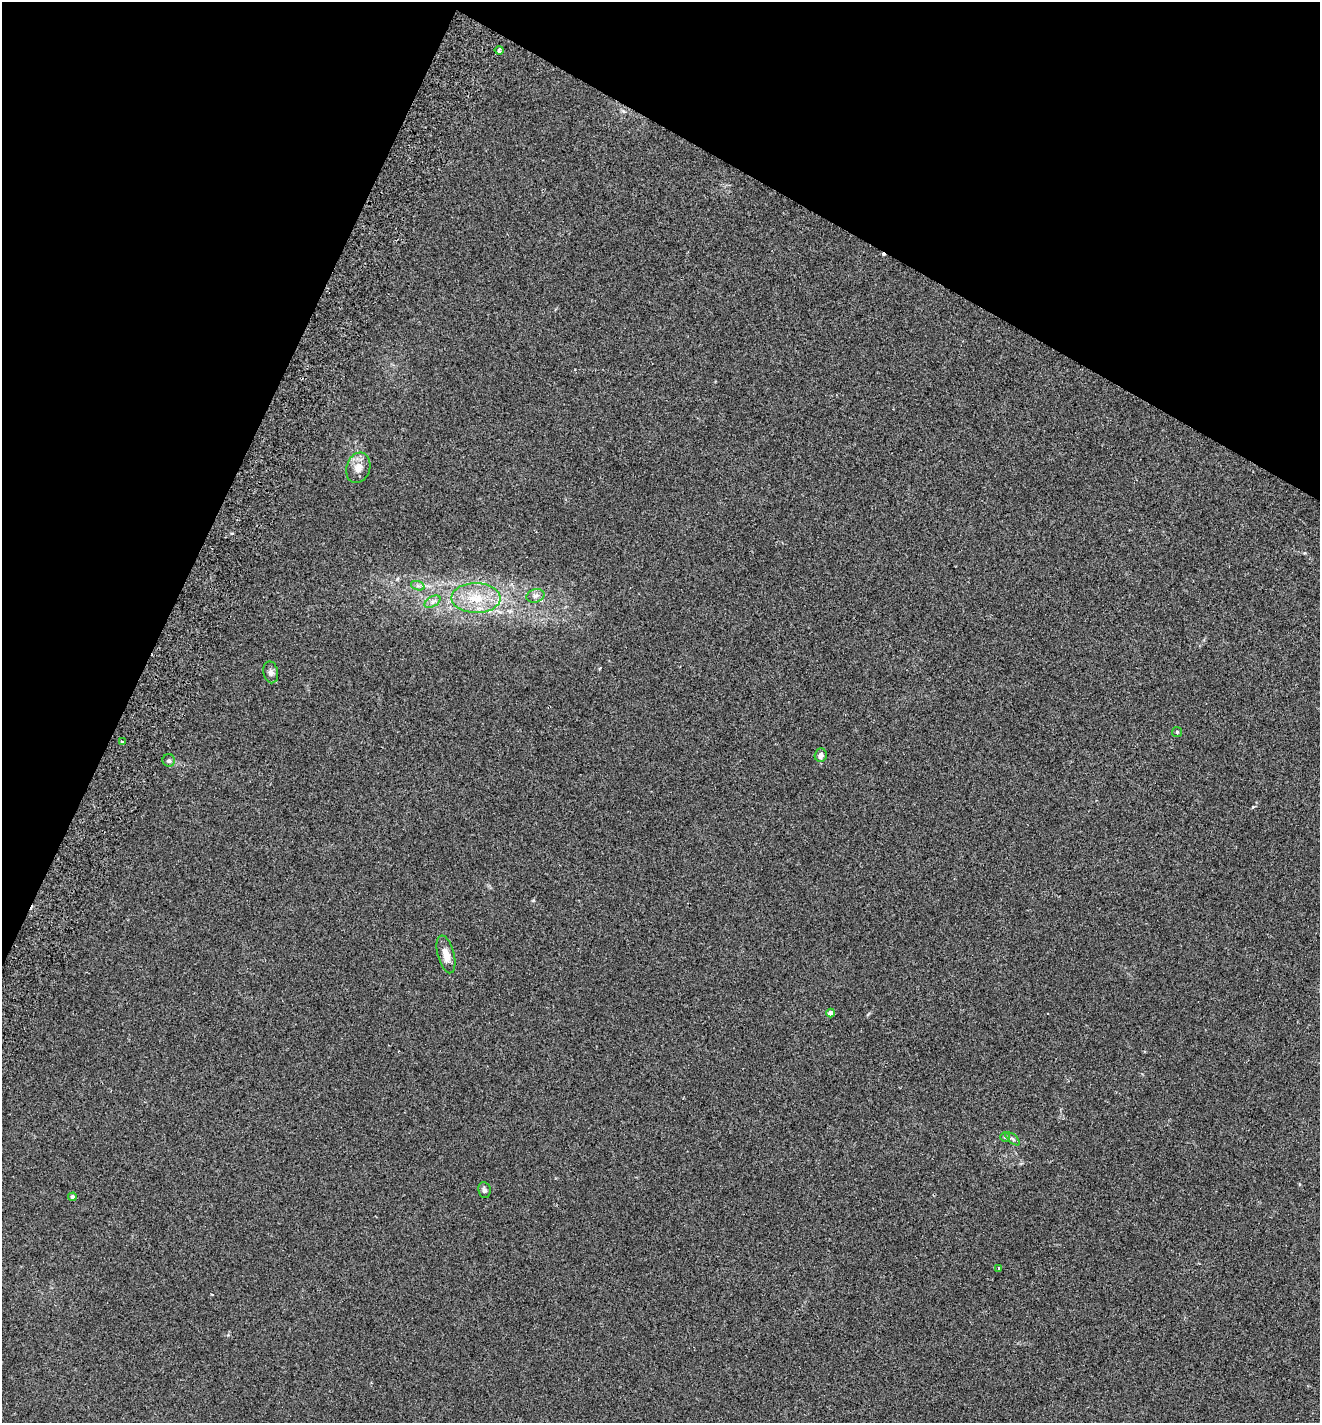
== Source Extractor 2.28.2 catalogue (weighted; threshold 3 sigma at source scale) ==
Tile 2 of 4 x 4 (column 2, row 1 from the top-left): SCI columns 1518-2835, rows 4296-5716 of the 5803 x 5747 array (HDU 1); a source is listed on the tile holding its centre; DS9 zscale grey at full resolution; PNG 1322 x 1425 px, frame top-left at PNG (2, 2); each listed source drawn as its Kron ellipse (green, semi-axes under 4 px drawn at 4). Shown black and unused: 23% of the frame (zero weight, under 2 of 3 exposures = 3% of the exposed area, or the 3 px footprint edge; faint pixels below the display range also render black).
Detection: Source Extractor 2.28.2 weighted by HDU 2 'WHT'; one run over the whole footprint, this tile lists its part. Background 0.0531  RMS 0.0077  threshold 0.0346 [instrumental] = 3 sigma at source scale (4.5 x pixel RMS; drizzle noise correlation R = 1.50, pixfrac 1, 0.05/0.05 arcsec/px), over >= 5 px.
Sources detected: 20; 1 cosmic-ray / hot-pixel residue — neither listed nor drawn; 1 inside a brighter listed object's ellipse — not listed separately; the other 18 listed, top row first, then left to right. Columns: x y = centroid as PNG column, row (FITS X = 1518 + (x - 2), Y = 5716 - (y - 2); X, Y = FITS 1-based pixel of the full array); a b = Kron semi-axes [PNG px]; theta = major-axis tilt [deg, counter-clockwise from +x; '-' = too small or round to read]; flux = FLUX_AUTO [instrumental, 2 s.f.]
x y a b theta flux
499 50 4 3 - 3.4
358 468 15 12 72 7.4
418 586 7 4 -18 1.7
535 596 9 6 15 2.9
476 598 24 15 -1 22
432 602 9 5 31 2.4
271 672 11 7 -79 2.7
1177 732 5 5 - 0.9
122 742 3 3 - 2.4
821 755 7 6 - 2.8
169 760 6 6 - 1.5
446 954 19 8 -75 7.4
831 1013 4 4 - 4.8
1005 1137 5 5 - 0.99
1013 1139 8 4 -42 1.4
484 1190 8 6 -81 1.9
72 1197 4 4 - 1.5
999 1268 3 3 - 1.7